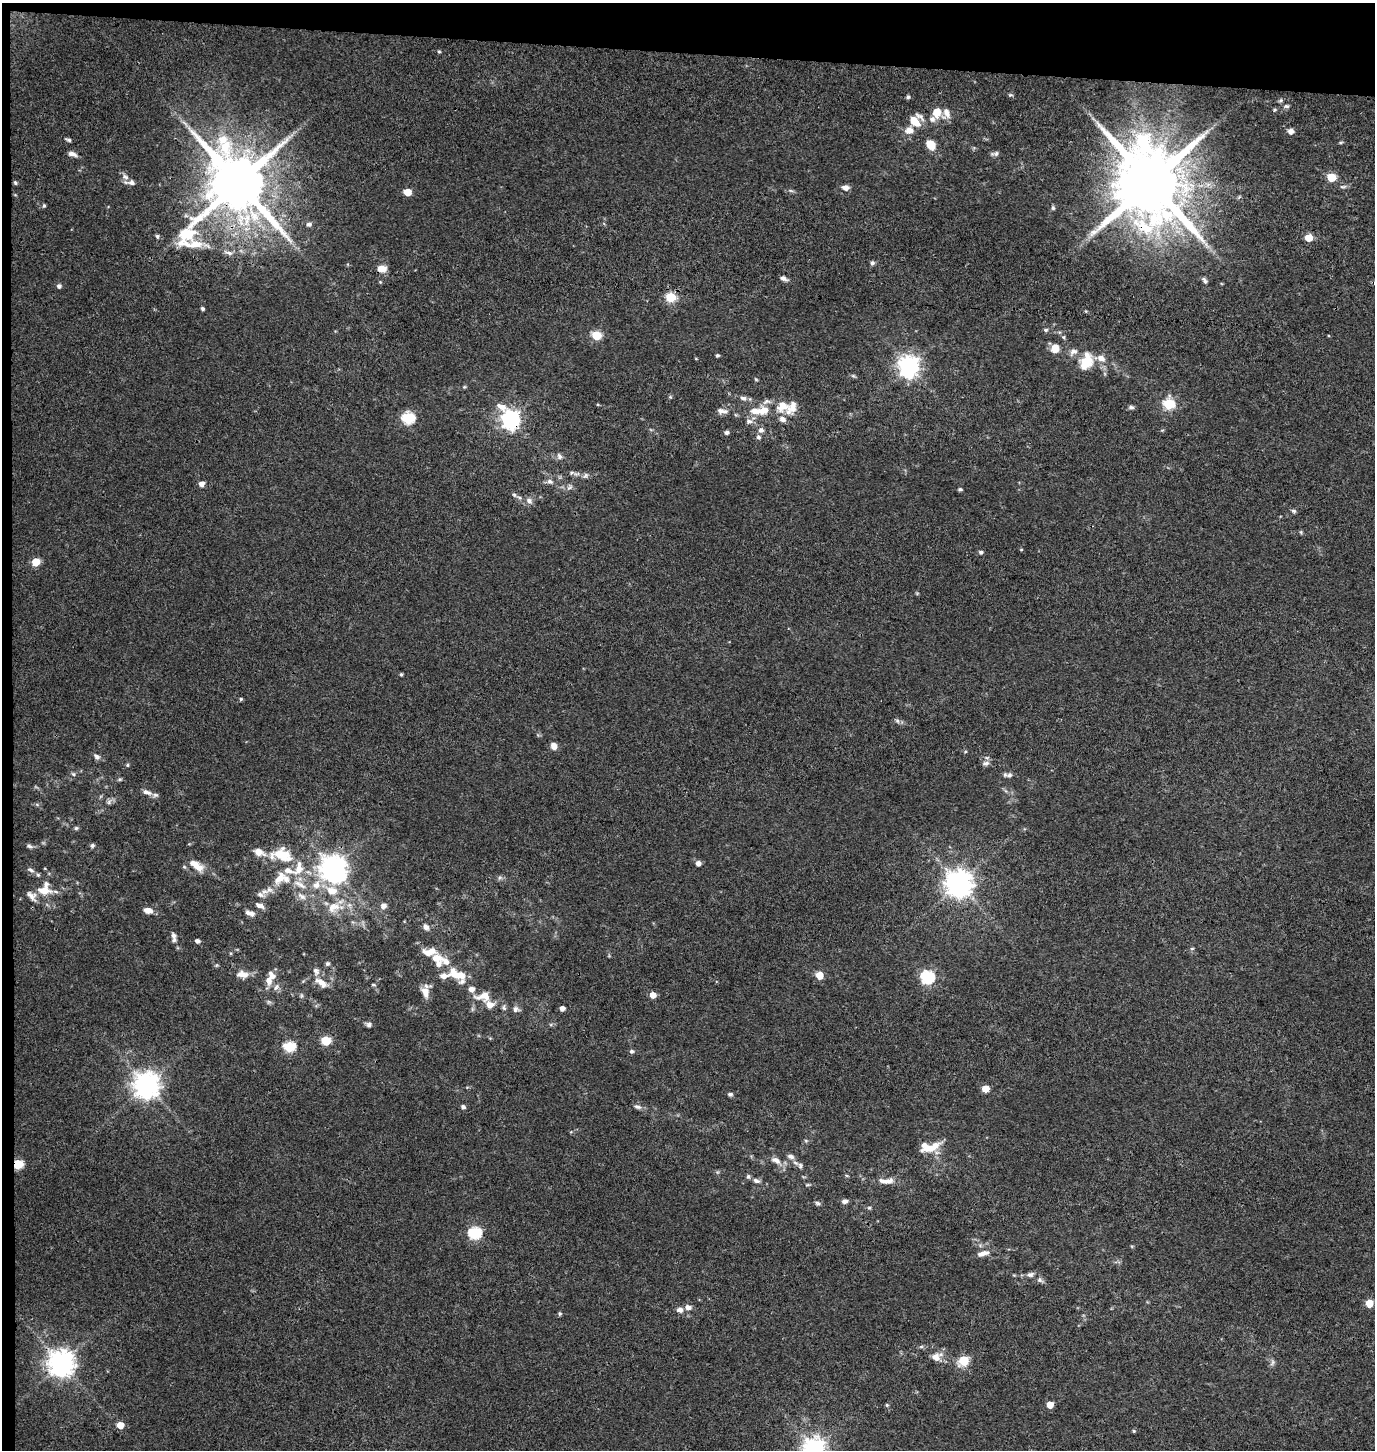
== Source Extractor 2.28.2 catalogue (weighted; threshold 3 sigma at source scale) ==
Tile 1 of 3 x 3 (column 1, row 1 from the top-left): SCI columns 271-1643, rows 2908-4355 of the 4656 x 4358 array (HDU 1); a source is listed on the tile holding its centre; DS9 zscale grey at full resolution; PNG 1377 x 1452 px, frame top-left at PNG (2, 3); no overlay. Shown black and unused: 4% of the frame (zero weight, under 3 of 4 exposures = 5% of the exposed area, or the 3 px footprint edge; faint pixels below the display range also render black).
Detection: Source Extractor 2.28.2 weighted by HDU 2 'WHT'; one run over the whole footprint, this tile lists its part. Background 0.0326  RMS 0.0041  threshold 0.0183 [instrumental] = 3 sigma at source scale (4.5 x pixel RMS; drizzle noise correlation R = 1.50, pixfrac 1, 0.0396/0.0396 arcsec/px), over >= 5 px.
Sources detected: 206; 1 long thin detection or spike segment (spike, bleed or trail) — not listed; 34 inside a brighter listed object's ellipse — not listed separately; the other 171 listed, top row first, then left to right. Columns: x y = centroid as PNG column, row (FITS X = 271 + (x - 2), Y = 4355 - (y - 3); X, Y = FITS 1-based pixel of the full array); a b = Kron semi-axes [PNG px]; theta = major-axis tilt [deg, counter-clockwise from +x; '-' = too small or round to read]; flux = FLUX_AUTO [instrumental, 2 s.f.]
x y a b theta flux
439 52 4 4 - 0.51
1010 95 7 4 -6 0.61
908 97 5 5 - 0.7
1280 100 6 5 - 0.66
1286 106 8 5 6 0.91
937 113 12 10 78 5
920 116 18 6 -40 2
914 121 11 7 -47 6.9
909 130 11 9 15 3.3
1291 131 7 6 - 1.7
68 140 7 3 -21 0.85
1341 142 6 3 19 0.49
931 145 12 9 -49 4.9
72 154 10 5 -18 2.1
996 154 8 6 55 1.1
125 177 10 7 -22 1.9
1331 177 5 5 - 18
15 182 5 4 - 0.71
1150 182 20 18 -59 5300
238 183 21 18 53 3900
1343 187 10 5 4 1
846 188 7 5 -8 2.6
791 191 6 4 -19 0.68
407 192 5 5 - 8.2
44 206 5 4 - 0.68
1053 208 6 5 - 0.79
309 224 7 6 - 1.3
157 236 5 5 - 0.75
1309 238 7 7 - 4.6
228 253 15 5 -16 2
872 263 5 5 - 1
381 269 8 7 - 5.2
783 278 8 5 -24 1.6
1204 280 10 5 -50 1
380 282 4 4 - 0.42
59 286 5 5 - 1.3
670 297 6 5 - 24
203 309 4 3 - 0.82
1086 311 5 3 - 0.36
1046 330 6 5 - 0.68
596 335 5 5 - 19
1063 337 5 5 - 0.56
1055 348 9 8 - 5.5
1073 352 11 8 30 2.1
717 355 4 4 - 0.68
1086 362 18 13 48 9.6
909 366 8 7 - 260
853 376 6 4 -19 0.6
756 379 5 4 - 0.43
464 387 5 4 - 0.47
670 397 5 4 - 0.53
743 398 9 6 -17 1.6
1169 404 6 6 - 37
782 406 15 13 40 6.3
1131 407 6 5 - 1.1
763 410 15 12 31 6
720 411 9 8 - 1.8
408 418 6 6 - 40
510 419 9 7 -57 180
749 421 9 7 -5 1.7
761 430 8 7 - 1.5
727 432 5 4 - 1.3
560 456 9 7 -62 1.5
571 473 8 5 7 1
586 475 9 6 45 1.2
550 481 9 6 -31 1.5
201 484 5 5 - 2.5
569 487 10 6 54 1.4
960 489 5 4 - 0.73
514 495 6 5 - 0.78
529 501 10 7 -45 1.9
1294 511 7 5 -16 0.79
1301 532 6 4 -47 0.58
1021 549 4 3 - 0.35
981 552 5 5 - 0.98
36 562 5 5 - 12
401 674 4 3 - 0.58
241 699 4 4 - 0.57
897 721 7 5 -31 0.9
554 746 8 7 - 2.6
965 751 5 3 - 0.45
97 756 9 7 -36 1.5
986 763 10 6 11 1.6
127 765 5 4 - 0.53
73 774 6 5 - 0.68
1009 775 9 7 10 1.4
120 779 6 5 - 0.6
147 792 14 6 -18 2
109 802 8 6 62 1.2
76 828 6 5 - 0.7
92 845 6 5 - 0.89
29 846 10 5 -17 1
282 855 27 17 -21 13
698 863 5 5 - 2.2
197 867 17 11 -27 5.2
333 868 9 9 - 460
31 870 10 6 -31 1.3
280 878 25 12 60 7.1
500 878 7 5 29 0.88
300 884 23 8 -28 5.2
959 884 8 8 - 530
316 885 13 10 41 4.7
43 890 18 10 -5 6.1
332 891 16 12 -18 6.8
260 895 12 6 -14 1.5
302 896 14 8 -31 2.7
260 905 12 6 -25 1.8
383 906 6 6 - 2.1
333 907 20 15 28 7.6
148 910 10 7 -12 3.1
251 913 9 7 -57 1.7
426 927 8 6 -39 2
173 936 10 7 -64 1.8
197 941 6 5 - 1.1
1192 948 6 4 0 0.5
429 952 19 10 -2 5.7
446 961 13 10 -30 3.4
327 964 6 5 - 0.81
242 974 15 10 -9 3.9
457 974 23 11 -19 9
820 975 5 5 - 8.2
272 976 12 8 -61 3.1
927 977 6 6 - 63
321 983 20 8 -34 4.1
373 985 6 3 -9 0.45
425 991 15 9 83 4.4
653 995 5 5 - 4.5
301 996 7 4 -90 0.67
484 996 23 12 4 6.3
504 1008 10 5 -81 1.1
562 1008 4 4 - 2.3
516 1009 8 7 - 1.6
369 1024 7 6 - 1.1
326 1041 6 5 - 18
289 1047 6 5 - 36
631 1051 5 5 - 1
147 1085 8 8 - 470
985 1089 5 5 - 6.6
730 1094 6 5 - 0.95
463 1107 6 5 - 0.93
637 1107 11 6 -17 1.4
806 1141 5 5 - 0.62
931 1148 28 9 19 7.2
791 1156 9 6 -17 1.5
776 1160 15 8 -26 3
796 1163 11 5 -26 1.4
18 1164 5 5 - 24
748 1176 6 6 - 0.88
756 1181 9 5 -21 1.4
886 1181 22 7 1 3.8
808 1185 7 3 8 0.58
844 1201 7 6 - 1.6
817 1203 7 5 -18 0.87
869 1208 6 5 - 0.57
475 1233 6 6 - 48
983 1253 15 6 16 2.9
1030 1274 9 6 11 1.4
1039 1280 7 7 - 1.1
1369 1303 5 5 - 9.8
688 1307 8 6 -12 2
680 1310 7 6 - 1.9
560 1313 5 5 - 0.63
936 1357 11 10 - 3.7
963 1361 6 5 - 21
1272 1362 10 6 68 1.2
61 1363 8 8 - 460
887 1405 5 5 - 0.58
1050 1405 5 5 - 5.6
120 1425 5 5 - 6.2
1134 1431 5 4 - 0.54
814 1449 8 8 - 320
Overlapping masked pixels (flux is a lower limit): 6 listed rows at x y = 1150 182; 238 183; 381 269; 510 419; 18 1164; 61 1363
Isophote crosses this tile's border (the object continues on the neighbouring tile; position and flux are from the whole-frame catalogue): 1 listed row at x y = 814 1449